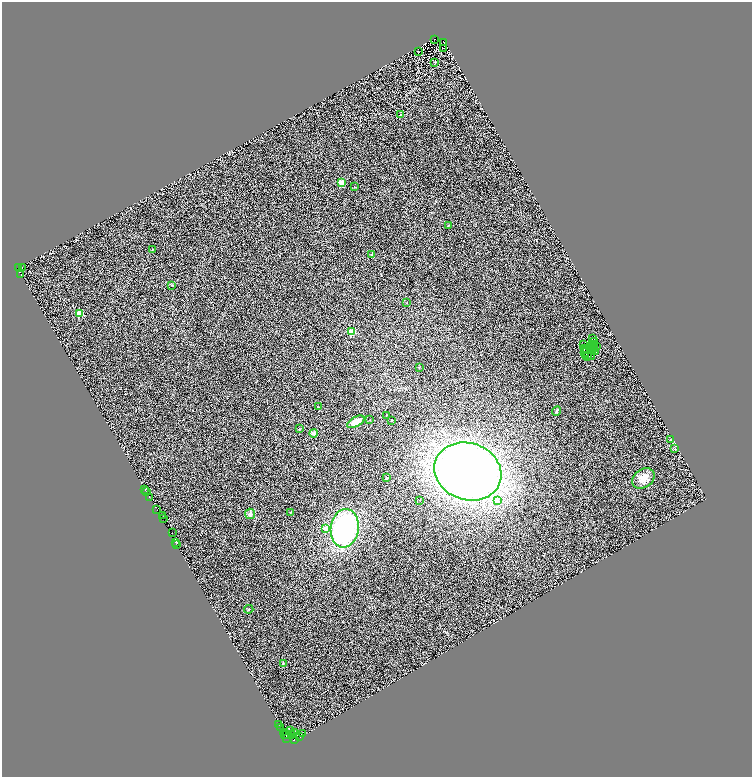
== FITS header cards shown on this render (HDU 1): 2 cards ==
NAXIS1  =                 1500
NAXIS2  =                 1550

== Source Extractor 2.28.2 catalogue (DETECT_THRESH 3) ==
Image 1500 x 1550 px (HDU 1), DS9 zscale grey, zoomed out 1/2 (1 PNG px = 2 x 2 image px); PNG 754 x 779 px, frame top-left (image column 1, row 1550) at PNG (2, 2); each listed source drawn as its Kron ellipse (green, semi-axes under 4 px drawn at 4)
Background 0.561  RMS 0.32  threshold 0.969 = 3 sigma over >= 5 px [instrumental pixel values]
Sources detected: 120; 43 cannot appear on this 1/2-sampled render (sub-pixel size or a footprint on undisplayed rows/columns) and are neither listed nor drawn; the other 77 listed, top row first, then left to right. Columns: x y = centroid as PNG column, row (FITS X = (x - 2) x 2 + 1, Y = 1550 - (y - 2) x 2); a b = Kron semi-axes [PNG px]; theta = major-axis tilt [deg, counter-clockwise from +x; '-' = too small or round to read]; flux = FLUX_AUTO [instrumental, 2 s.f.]
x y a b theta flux
434 39 3 2 - 20
444 42 2 1 - 6.9
443 48 2 1 - 59
418 52 2 1 - 20
435 62 3 2 - 38
400 114 3 2 - 34
341 183 2 2 - 2000
354 187 3 2 - 31
448 226 3 2 - 31
152 249 3 2 - 28
372 255 2 2 - 260
19 267 2 1 - 100
22 267 2 1 - 940
21 274 2 1 - 120
172 285 3 3 - 33
407 303 2 2 - 64
79 314 3 3 - 3300
351 332 3 3 - 3200
592 339 3 2 - 31
595 342 3 2 - 36
592 344 2 1 - 7.8
583 345 4 1 - 38
594 346 2 1 - 17
596 347 2 1 - 6.4
593 348 4 2 - 7.4
585 349 2 1 - 21
587 349 3 1 - 13
590 350 2 2 - 3.4
593 350 3 1 - 34
585 352 4 1 - 12
595 352 2 1 - 17
585 355 2 1 - 30
587 356 2 1 - 15
592 356 3 1 - 40
419 367 3 2 - 25
318 407 3 2 - 28
556 411 5 3 - 68
386 415 2 2 - 20
370 420 2 2 - 47
391 421 2 2 - 89
356 422 9 5 30 730
299 429 3 3 - 52
313 433 4 4 - 120
670 439 4 2 - 40
675 449 3 2 - 38
468 471 34 28 -19 52000
387 478 2 2 - 35
643 478 12 9 35 640
145 489 2 1 - 150
146 492 3 1 - 33
149 497 2 2 - 360
420 500 2 2 - 45
497 501 3 2 - 840
157 510 2 1 - 1200
290 512 2 2 - 25
250 514 5 5 - 250
162 515 2 1 - 260
164 518 3 1 - 66
345 528 19 14 83 10000
325 529 2 2 - 600
172 533 2 1 - 60
175 542 2 2 - 1500
176 544 3 1 - 100
249 609 4 3 - 61
283 664 3 3 - 49
279 724 2 1 - 910
280 727 2 1 - 1300
290 731 2 1 - 700
284 732 3 2 - 1800
295 733 3 1 - 210
284 734 2 1 - 430
303 734 3 1 - 1200
286 735 2 1 - 500
291 735 3 1 - 1200
300 736 3 2 - 1600
287 738 2 1 - 220
294 740 2 2 - 2000
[43 sub-pixel or undisplayed-footprint detections neither listed nor drawn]